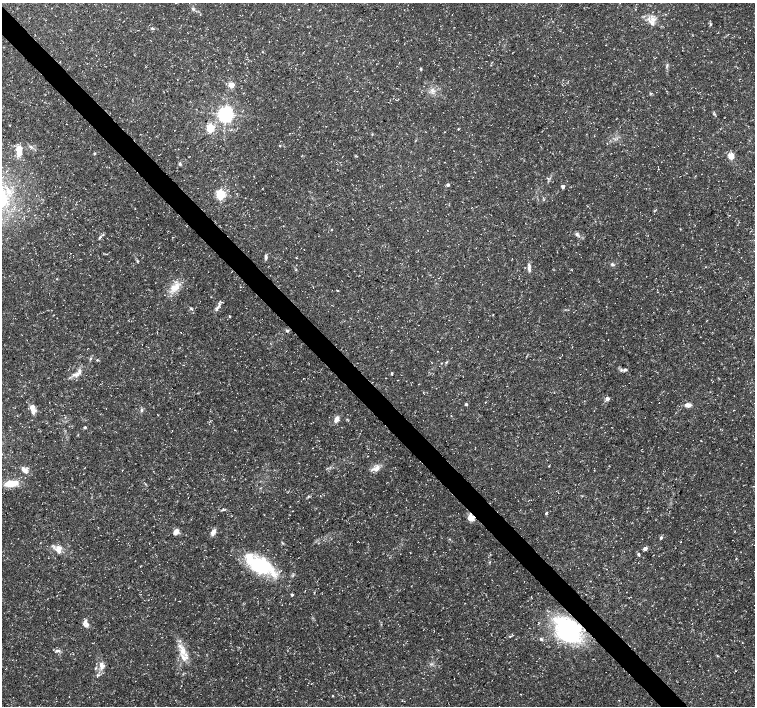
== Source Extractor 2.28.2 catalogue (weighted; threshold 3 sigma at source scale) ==
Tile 11 of 4 x 4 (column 3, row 3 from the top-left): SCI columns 3016-4520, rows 1624-3031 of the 6024 x 5998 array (HDU 1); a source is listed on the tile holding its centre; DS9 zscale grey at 2 x 2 block average (1 PNG px = mean of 2 x 2 image px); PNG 757 x 708 px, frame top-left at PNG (2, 3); no overlay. Shown black and unused: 4% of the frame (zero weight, under 3 of 5 exposures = <1% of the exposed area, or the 3 px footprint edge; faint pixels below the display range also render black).
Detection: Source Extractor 2.28.2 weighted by HDU 2 'WHT'; one run over the whole footprint, this tile lists its part. Background 0.0257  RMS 0.0026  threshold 0.0116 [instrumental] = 3 sigma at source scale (4.5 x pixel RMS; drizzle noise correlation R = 1.50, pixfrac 1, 0.0396/0.0396 arcsec/px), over >= 5 px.
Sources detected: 95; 1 inside a brighter object's white glare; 1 cosmic-ray / hot-pixel residue — not listed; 9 inside a brighter listed object's ellipse — not listed separately; the other 84 listed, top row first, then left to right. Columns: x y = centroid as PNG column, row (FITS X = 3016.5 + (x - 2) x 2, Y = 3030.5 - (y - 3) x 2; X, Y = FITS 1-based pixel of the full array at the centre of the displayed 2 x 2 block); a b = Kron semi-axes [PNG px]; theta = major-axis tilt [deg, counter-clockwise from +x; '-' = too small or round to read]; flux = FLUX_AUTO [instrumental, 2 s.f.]
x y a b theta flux
193 9 4 4 - 1
653 19 9 6 -29 4
711 24 3 3 - 0.69
152 28 5 3 - 0.78
667 65 7 2 71 0.81
421 69 4 3 - 0.66
231 85 3 3 - 14
432 90 6 3 -46 1.3
650 93 4 2 - 0.54
225 114 4 4 - 270
210 128 3 3 - 43
458 129 3 2 - 0.47
372 134 3 2 - 0.39
280 146 3 2 - 0.39
31 147 6 3 -33 1.1
19 151 12 6 -88 8
94 153 4 3 - 0.63
190 156 2 2 - 0.19
731 156 7 6 - 5.1
180 163 4 3 - 0.91
448 185 2 2 - 2
563 186 2 2 - 4
8 191 11 7 -68 6.9
221 194 3 3 - 71
655 210 3 2 - 0.45
283 226 2 2 - 0.28
331 230 3 2 - 0.33
577 234 7 4 -44 1.6
100 237 6 3 53 1.1
266 257 7 3 -87 1.4
138 261 3 3 - 0.57
612 264 6 3 -36 1.1
529 267 13 3 -87 2.3
175 287 17 8 43 7.3
337 290 3 2 - 0.4
191 308 5 2 - 0.75
217 308 9 3 49 2
493 314 2 2 - 0.32
54 315 2 2 - 0.24
229 316 2 2 - 0.6
287 331 5 3 - 0.85
90 359 4 2 - 0.52
97 360 3 2 - 0.45
446 362 3 3 - 0.53
625 369 5 4 - 1.5
79 370 6 3 38 1.6
392 373 3 3 - 0.65
74 375 8 5 -12 2.4
607 399 3 3 - 3.8
485 402 2 2 - 0.29
466 404 4 3 - 0.88
688 405 7 5 -11 3.1
32 409 13 6 -59 3.5
141 410 5 3 - 1.1
336 419 8 4 60 3.4
85 427 3 3 - 0.81
701 441 2 2 - 0.27
376 469 10 6 -2 3.3
24 470 11 5 -46 3.1
10 483 16 7 8 9.1
320 496 2 2 - 0.19
308 497 4 3 - 0.62
223 510 6 2 11 0.88
546 513 4 3 - 0.73
471 517 3 3 - 29
176 532 5 4 - 5.1
213 532 8 5 66 2.8
661 537 5 3 - 0.85
59 548 10 6 -24 3.6
645 548 3 3 - 3.8
638 554 3 3 - 1.2
736 559 3 2 - 0.43
260 565 35 18 -30 42
292 595 3 2 - 1.2
465 603 2 2 - 0.21
87 624 7 5 45 2
568 630 27 20 -49 80
541 639 4 4 - 1
57 651 8 3 -3 1.5
183 651 9 8 - 5.9
101 664 7 6 - 2.7
95 668 4 3 - 0.59
98 675 6 3 12 0.96
333 696 2 2 - 0.35
Overlapping masked pixels (flux is a lower limit): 2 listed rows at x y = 471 517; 568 630
Diffuse or blended objects may show on this block-average render without a row.